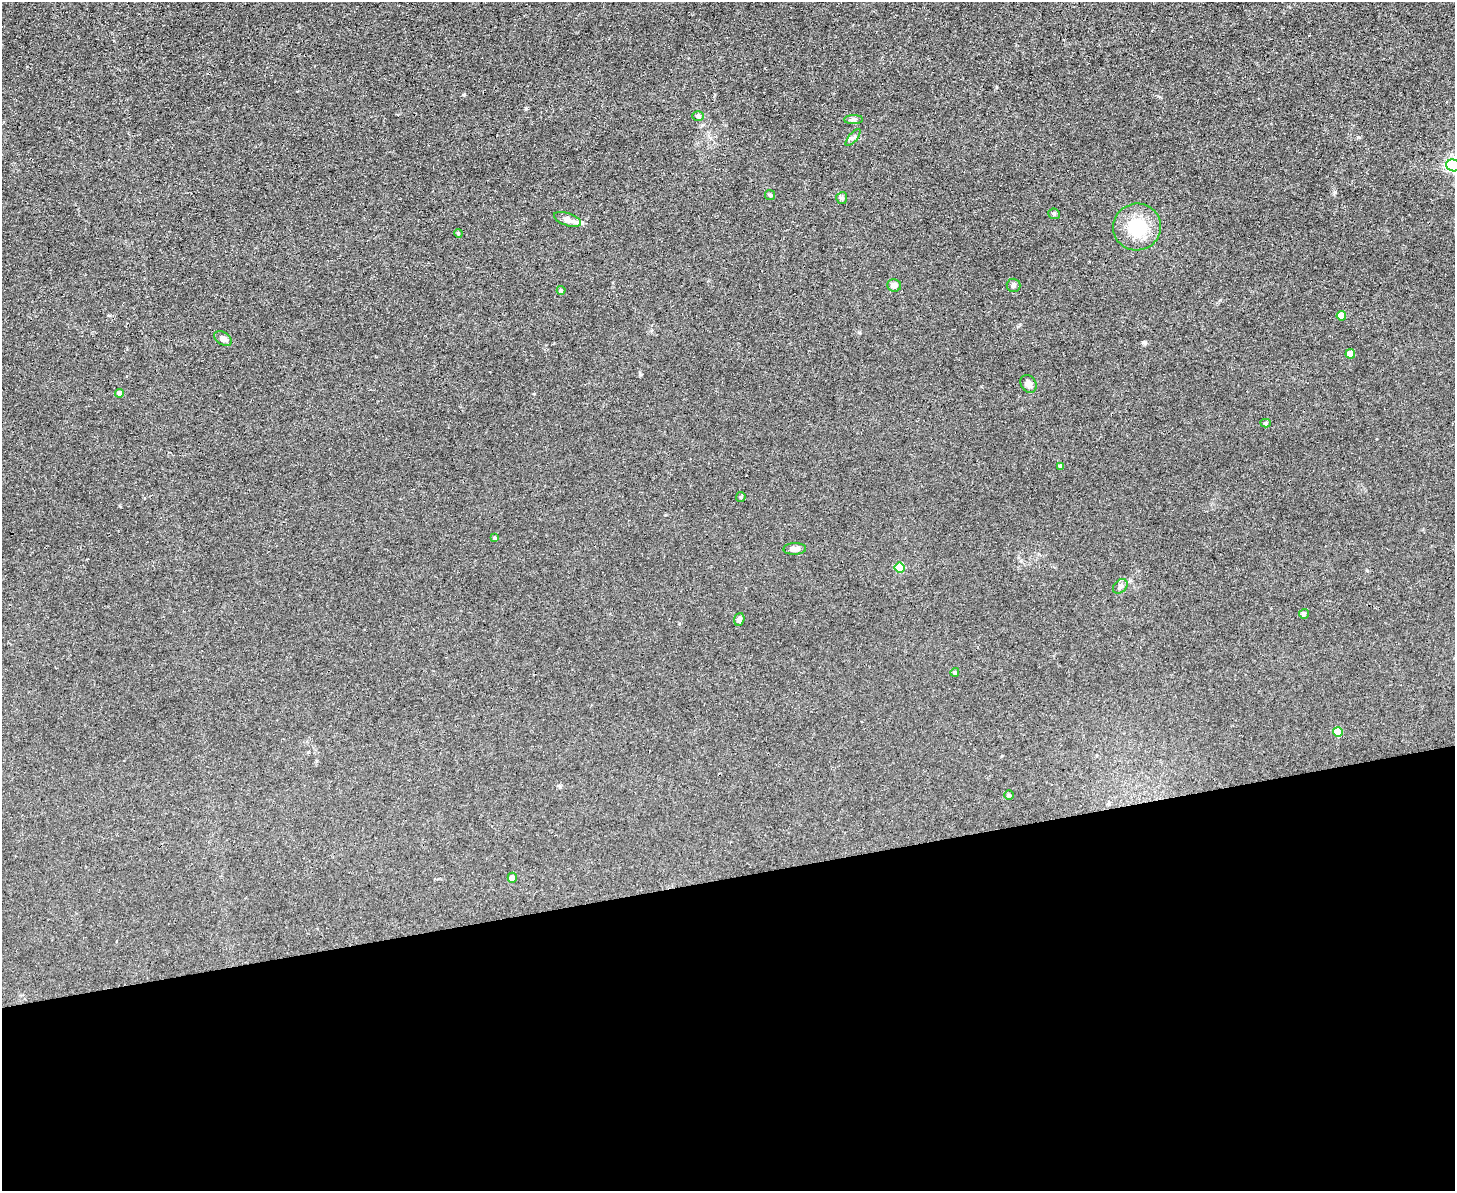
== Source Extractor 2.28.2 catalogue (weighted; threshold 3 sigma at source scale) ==
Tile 11 of 3 x 4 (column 2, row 4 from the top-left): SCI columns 1584-3036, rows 1-1189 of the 4732 x 4757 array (HDU 1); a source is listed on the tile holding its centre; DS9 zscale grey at full resolution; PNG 1457 x 1193 px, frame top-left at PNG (2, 2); each listed source drawn as its Kron ellipse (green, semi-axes under 4 px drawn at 4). Shown black and unused: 26% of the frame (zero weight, under 3 of 4 exposures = <1% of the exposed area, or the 3 px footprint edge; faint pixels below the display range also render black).
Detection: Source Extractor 2.28.2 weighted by HDU 2 'WHT'; one run over the whole footprint, this tile lists its part. Background 0.0426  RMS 0.0052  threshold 0.0232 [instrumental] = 3 sigma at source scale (4.5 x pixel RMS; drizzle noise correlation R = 1.50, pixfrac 1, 0.05/0.05 arcsec/px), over >= 5 px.
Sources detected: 33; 1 cosmic-ray / hot-pixel residue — neither listed nor drawn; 1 inside a brighter listed object's ellipse — not listed separately; the other 31 listed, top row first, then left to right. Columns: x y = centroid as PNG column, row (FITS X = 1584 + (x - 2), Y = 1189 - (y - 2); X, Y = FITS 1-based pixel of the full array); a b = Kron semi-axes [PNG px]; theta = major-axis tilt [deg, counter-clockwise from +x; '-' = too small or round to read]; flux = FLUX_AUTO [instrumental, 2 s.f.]
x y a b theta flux
698 116 5 5 - 1.1
853 119 9 4 0 1.2
853 137 10 3 50 1.1
1453 165 7 6 - 110
770 195 5 5 - 0.68
842 198 6 5 - 0.95
1054 214 6 5 - 0.78
567 219 14 6 -19 3.8
1137 227 24 23 - 22
458 233 4 3 - 0.47
894 285 7 6 - 2.5
1014 285 7 6 - 1.1
561 290 4 4 - 0.6
1341 316 5 5 - 6
223 339 9 6 -33 2.6
1350 354 5 4 - 7
1028 384 9 7 -57 2.6
120 393 4 4 - 2.7
1266 423 5 4 - 0.97
1061 467 4 4 - 2.2
741 497 5 4 - 0.58
495 538 3 3 - 0.65
795 549 11 5 2 2.7
900 568 5 5 - 19
1120 586 8 6 46 1.6
1304 614 5 5 - 1.6
739 619 6 5 - 1.8
955 672 4 4 - 0.83
1338 732 5 5 - 14
1009 795 5 5 - 0.67
512 878 5 4 - 2.7
Isophote crosses this tile's border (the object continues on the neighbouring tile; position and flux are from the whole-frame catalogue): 1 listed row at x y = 1453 165
Unlisted compact peaks at least as high as the median listed source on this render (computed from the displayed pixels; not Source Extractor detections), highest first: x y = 1143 342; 1335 192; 464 95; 526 108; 640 374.